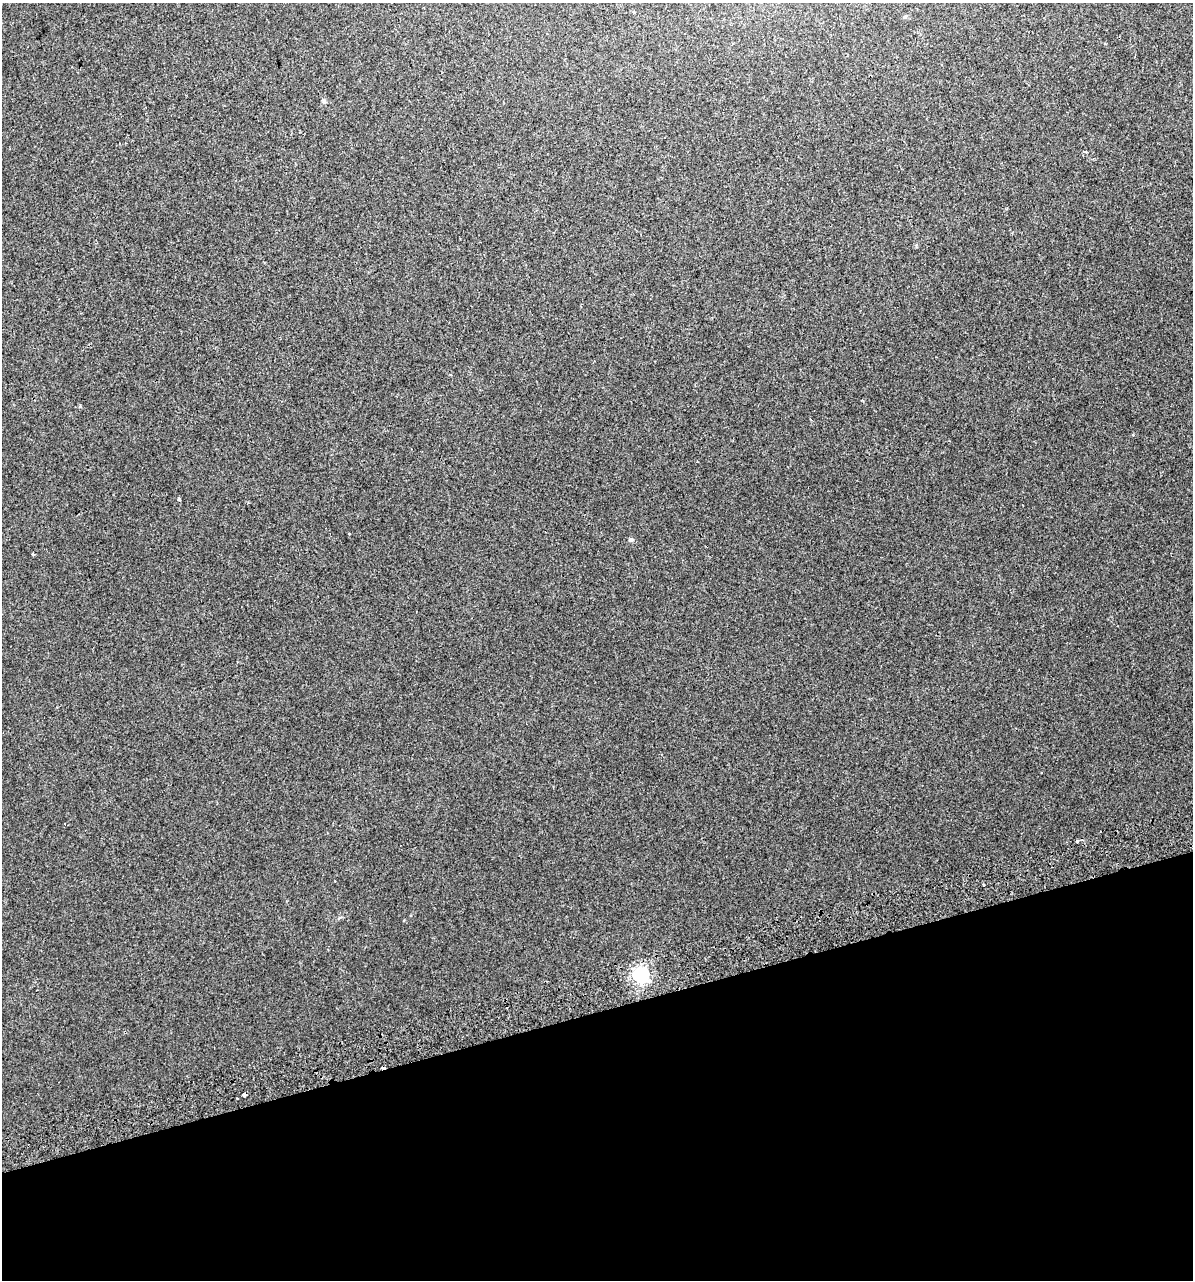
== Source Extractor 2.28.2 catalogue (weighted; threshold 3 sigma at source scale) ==
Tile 14 of 4 x 4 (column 2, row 4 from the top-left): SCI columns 1248-2438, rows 43-1320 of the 4925 x 5196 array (HDU 1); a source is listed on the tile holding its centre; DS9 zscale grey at full resolution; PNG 1195 x 1282 px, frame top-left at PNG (2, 3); no overlay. Shown black and unused: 21% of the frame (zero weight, under 2 of 3 exposures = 2% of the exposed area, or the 3 px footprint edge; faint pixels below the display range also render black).
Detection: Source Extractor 2.28.2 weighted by HDU 2 'WHT'; one run over the whole footprint, this tile lists its part. Background 0.00299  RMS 0.0037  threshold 0.0168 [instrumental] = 3 sigma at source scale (4.5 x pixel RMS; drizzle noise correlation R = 1.50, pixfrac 1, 0.0396/0.0396 arcsec/px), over >= 5 px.
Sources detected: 13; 4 cosmic-ray / hot-pixel residue — not listed; the other 9 listed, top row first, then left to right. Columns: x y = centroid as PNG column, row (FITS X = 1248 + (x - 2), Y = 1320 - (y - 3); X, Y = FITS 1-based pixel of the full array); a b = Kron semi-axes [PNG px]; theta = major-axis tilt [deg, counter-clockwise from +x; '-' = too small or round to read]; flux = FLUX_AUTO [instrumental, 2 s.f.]
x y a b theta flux
324 101 7 5 -65 0.79
1133 435 4 2 - 0.36
179 499 4 3 - 1.6
349 534 3 3 - 0.44
631 540 6 5 - 0.81
33 554 3 3 - 0.94
1077 841 4 3 - 1.9
641 975 7 6 - 95
244 1094 4 3 - 3.2
Overlapping masked pixels (flux is a lower limit): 1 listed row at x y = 244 1094